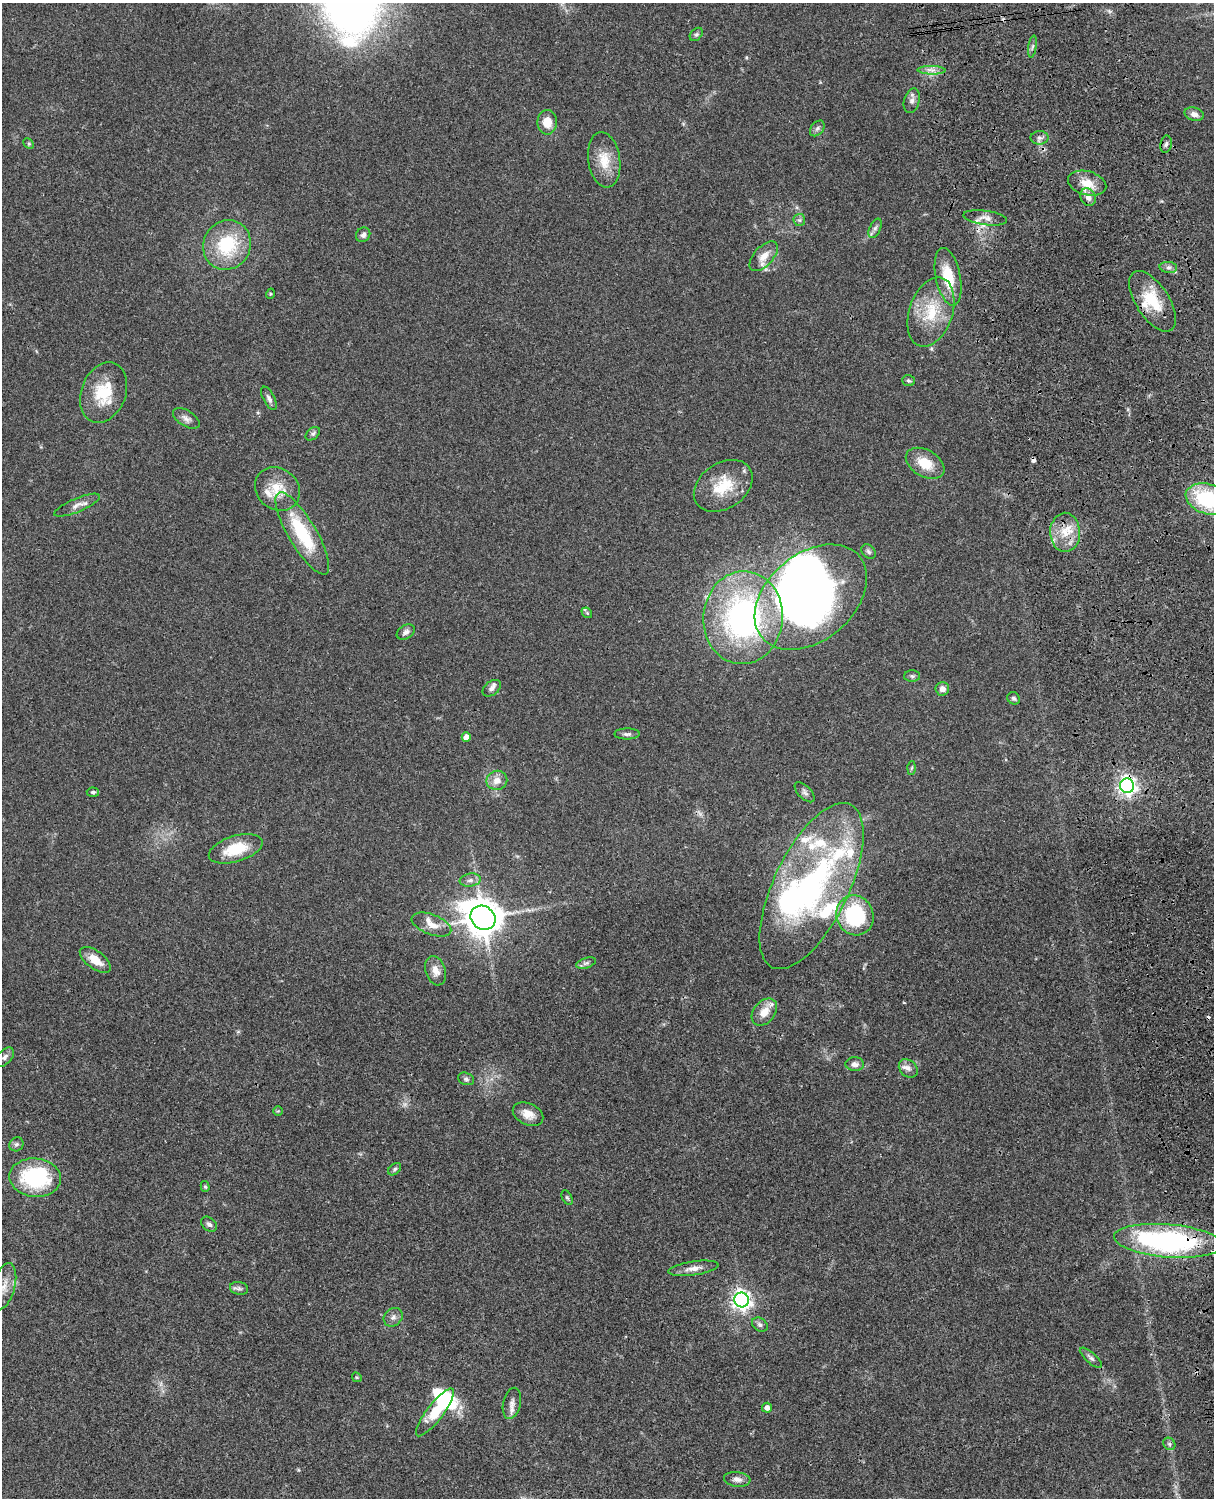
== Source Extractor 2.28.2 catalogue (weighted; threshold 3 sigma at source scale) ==
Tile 6 of 4 x 3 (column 2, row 2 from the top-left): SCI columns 1333-2544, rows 1772-3267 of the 5087 x 4925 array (HDU 1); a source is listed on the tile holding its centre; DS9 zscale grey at full resolution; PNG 1216 x 1500 px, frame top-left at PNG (2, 3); each listed source drawn as its Kron ellipse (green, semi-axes under 4 px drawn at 4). Shown black and unused: <1% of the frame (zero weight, under 3 of 4 exposures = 6% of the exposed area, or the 3 px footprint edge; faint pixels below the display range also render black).
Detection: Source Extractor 2.28.2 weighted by HDU 2 'WHT'; one run over the whole footprint, this tile lists its part. Background 0.0774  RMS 0.0059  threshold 0.0264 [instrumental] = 3 sigma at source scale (4.5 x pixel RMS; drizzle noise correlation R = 1.50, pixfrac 1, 0.05/0.05 arcsec/px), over >= 5 px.
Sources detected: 110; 2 too faint to see at this stretch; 6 inside a brighter object's white glare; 2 cosmic-ray / hot-pixel residue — neither listed nor drawn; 12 inside a brighter listed object's ellipse — not listed separately; the other 88 listed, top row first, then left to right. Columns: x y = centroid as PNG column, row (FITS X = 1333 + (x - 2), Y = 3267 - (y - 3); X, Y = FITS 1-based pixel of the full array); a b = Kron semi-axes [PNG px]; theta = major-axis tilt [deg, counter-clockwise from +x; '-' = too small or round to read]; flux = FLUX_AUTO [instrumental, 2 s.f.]
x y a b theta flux
696 34 7 5 47 1.2
1032 47 11 4 81 1.4
932 70 14 3 -1 2.3
912 101 12 8 73 2.8
1194 114 10 6 -14 2.8
547 122 12 9 90 8.5
817 128 9 6 49 1.7
1039 138 9 6 1 2.2
29 144 6 4 -45 0.82
1166 144 9 5 79 1.5
604 160 28 16 -81 13
1087 183 19 12 -15 9.3
1088 197 9 7 -62 3.6
985 218 22 7 -8 4.1
799 220 6 6 - 1.3
875 228 10 5 65 2
363 235 8 6 52 1.9
227 245 25 23 58 33
764 256 18 9 47 5.8
1168 267 9 5 -5 1.8
948 277 29 12 -78 19
270 294 5 3 - 0.54
1153 301 34 16 -57 21
931 312 36 21 71 25
908 381 6 5 - 0.98
104 392 31 22 69 22
269 398 13 5 -63 2.1
186 418 15 7 -31 3
313 434 8 5 39 1.3
925 463 21 13 -30 14
723 486 32 22 34 20
277 489 24 20 -38 14
1208 499 22 15 -17 46
77 505 24 7 23 4
1065 532 19 15 -90 12
302 533 47 14 -59 35
869 552 8 6 -47 1.6
811 597 63 43 40 320
587 613 6 4 -44 0.83
743 618 46 39 85 150
406 632 10 6 32 2.1
912 676 8 5 -1 1.3
492 688 10 7 37 2.4
942 689 7 6 - 3.4
1014 698 6 5 - 1.3
627 734 12 5 1 1.7
466 737 4 4 - 4.2
911 768 6 4 87 0.82
497 780 10 9 - 5.3
1127 786 7 7 - 260
93 792 6 4 -3 1.1
805 792 12 6 -45 2
236 849 28 13 17 19
470 880 10 6 8 2.5
811 886 90 37 64 150
855 915 20 18 -67 51
483 918 13 11 -39 1200
431 925 21 10 -21 6.2
95 960 18 9 -36 8.5
586 963 10 5 18 1.5
435 971 15 10 -73 5.2
764 1012 15 10 50 7.1
5 1057 11 7 47 2.3
855 1064 9 7 -1 2.6
908 1068 10 8 -43 2.8
466 1079 8 6 -19 1.4
278 1111 5 5 - 0.68
528 1114 16 10 -25 6.2
16 1144 7 6 - 1.5
395 1169 7 5 41 1.2
35 1178 26 19 -6 54
205 1186 5 4 - 0.84
567 1198 7 5 -62 0.91
209 1224 9 6 -42 1.8
1168 1241 54 16 -5 120
693 1268 25 7 8 4.7
4 1286 24 11 75 7.9
239 1288 9 6 -10 1.6
741 1300 7 7 - 290
393 1317 10 8 44 2.7
760 1325 8 6 -33 1.8
1091 1358 14 5 -42 1.9
357 1377 5 4 - 0.69
512 1403 16 8 77 3.7
767 1408 5 5 - 2.7
435 1412 29 8 53 21
1169 1444 7 5 -47 1.3
737 1479 13 7 -6 3
Overlapping masked pixels (flux is a lower limit): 2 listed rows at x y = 1127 786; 1168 1241
Isophote crosses this tile's border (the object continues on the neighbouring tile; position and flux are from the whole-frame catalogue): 2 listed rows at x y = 1208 499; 4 1286